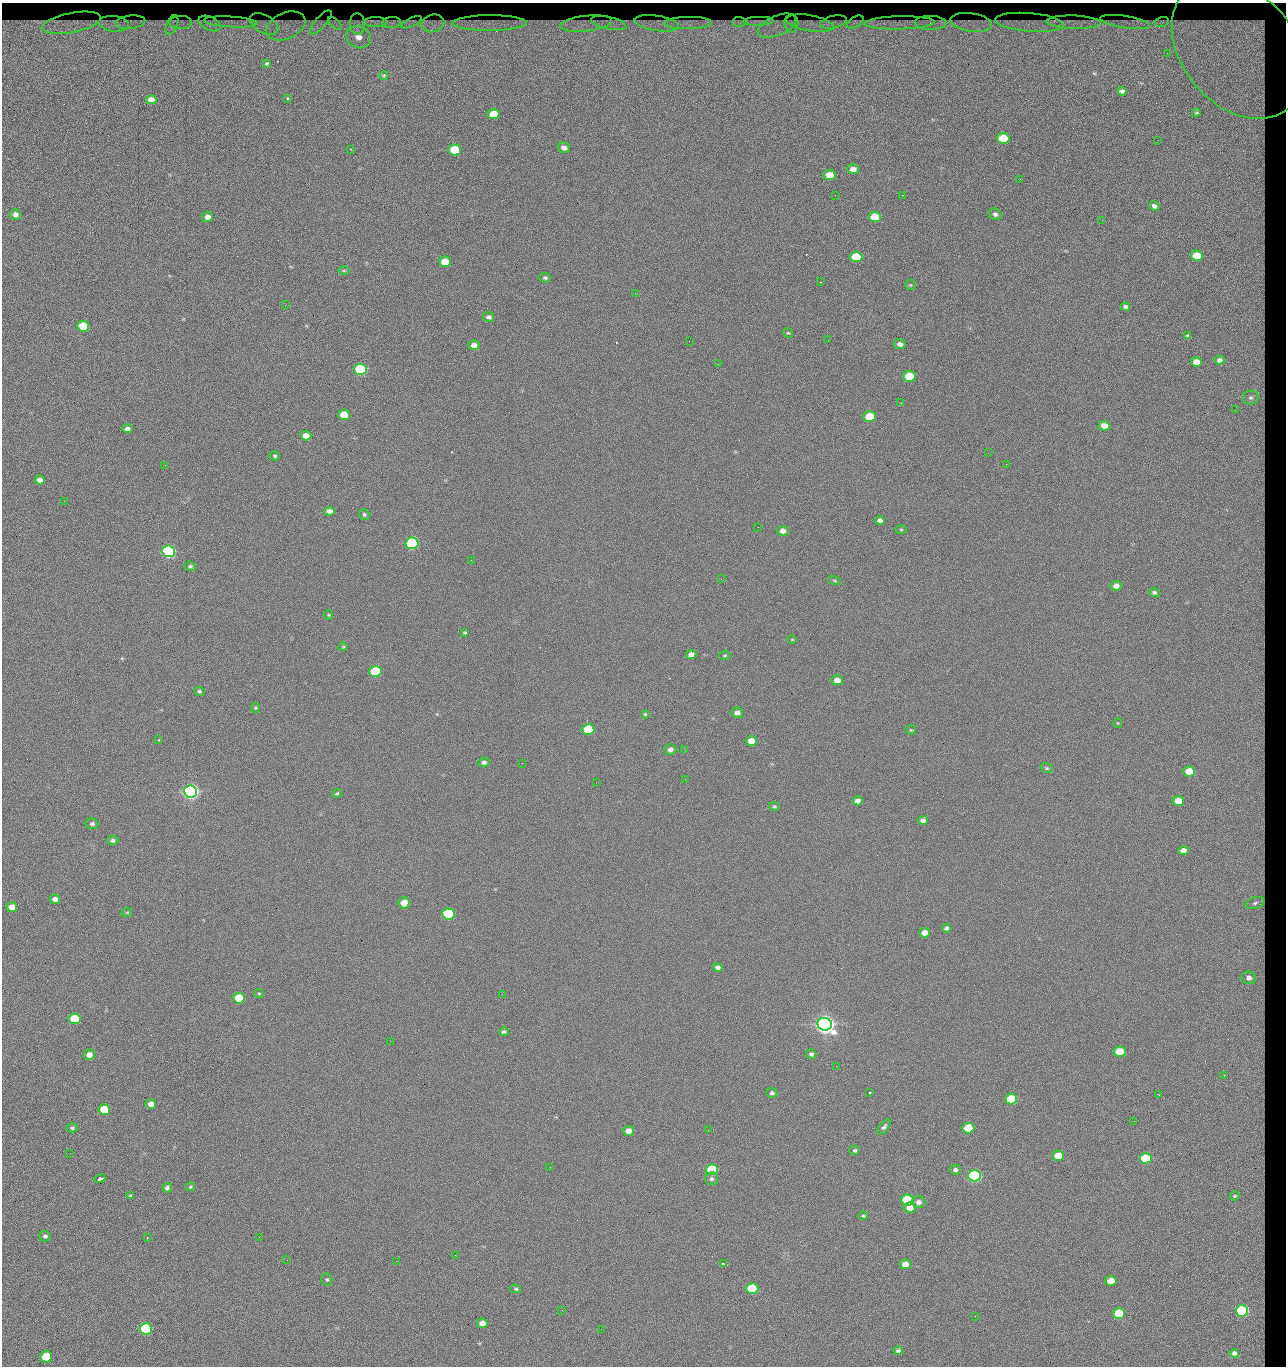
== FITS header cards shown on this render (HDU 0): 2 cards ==
NAXIS1  =                 1284 / length of data axis 1
NAXIS2  =                 1364 / length of data axis 2

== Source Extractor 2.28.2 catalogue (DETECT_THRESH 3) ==
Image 1284 x 1364 px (HDU 0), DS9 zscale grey, 1 PNG px = 1 image px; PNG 1288 x 1368 px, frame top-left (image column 1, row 1364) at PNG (2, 3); each listed source drawn as its Kron ellipse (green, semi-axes under 4 px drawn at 4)
Background 122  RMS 14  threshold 42.7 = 3 sigma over >= 5 px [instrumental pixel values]
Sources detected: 221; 1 with non-positive FLUX_AUTO (blend fragments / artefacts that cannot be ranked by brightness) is neither listed nor drawn; the other 220 listed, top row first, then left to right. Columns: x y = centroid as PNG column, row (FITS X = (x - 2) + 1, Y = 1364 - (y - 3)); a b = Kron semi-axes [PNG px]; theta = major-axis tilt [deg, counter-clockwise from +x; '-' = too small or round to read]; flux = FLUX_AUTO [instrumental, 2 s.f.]
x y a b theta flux
758 21 16 3 2 4.4e+03
130 22 15 6 6 3.0e+03
231 22 27 5 -3 8.2e+03
321 22 15 5 49 2.4e+02
375 22 11 5 0 4.7e+03
392 22 9 5 4 4.2e+03
412 22 11 4 26 2.5e+03
740 22 7 5 -3 2.3e+03
833 22 14 6 13 3.9e+03
855 22 9 5 33 2.4e+03
971 22 21 9 -8 6.4e+03
1029 22 34 9 -5 1.0e+04
1074 22 27 6 -2 1.1e+04
1125 22 25 6 -9 5.7e+03
1162 22 7 5 16 2.1e+03
72 23 30 9 11 9.4e+03
181 23 11 6 -1 3.9e+03
210 23 12 7 -23 5.4e+03
335 23 8 4 -42 2.6e+03
433 23 11 9 13 5.9e+03
489 23 37 7 0 1.8e+04
609 23 18 6 -13 7.3e+03
657 23 22 7 -9 1.0e+04
688 23 24 6 1 1.2e+04
791 23 9 7 -89 2.7e+03
810 23 24 8 -10 9.3e+03
899 23 35 6 1 1.6e+04
931 23 16 7 -1 7.8e+03
114 24 15 7 -7 8.7e+03
264 24 15 8 -30 6.3e+03
357 24 10 7 -89 3.6e+03
586 24 26 8 6 1.3e+04
172 25 10 5 69 3.8e+03
286 26 21 13 22 1.1e+04
777 26 20 10 23 1.0e+04
359 37 13 11 -24 1.4e+04
1238 49 78 56 -50 4.1e+05
1167 53 2 2 - 1.1e+03
266 64 3 3 - 1.0e+03
384 75 4 2 - 6.8e+02
1122 91 4 3 - 2.3e+03
288 99 3 2 - 9.5e+02
151 100 5 4 - 8.0e+03
1196 113 4 3 - 1.1e+03
493 114 6 5 - 2.2e+04
1003 138 6 5 - 4.3e+04
1158 140 2 2 - 1.2e+03
564 148 6 5 - 4.2e+03
350 149 4 2 - 5.8e+02
455 150 6 5 - 5.3e+04
853 169 6 5 - 6.1e+03
830 175 6 5 - 1.5e+04
1020 179 2 2 - 1.8e+03
835 195 2 2 - 2.2e+03
902 195 2 2 - 1.8e+04
1154 206 5 4 - 3.5e+03
15 214 5 5 - 4.7e+03
995 214 6 5 - 2.7e+03
207 217 5 5 - 5.9e+03
875 217 6 5 - 2.8e+04
1102 220 3 2 - 8.8e+02
1197 256 6 5 - 2.4e+04
856 257 6 5 - 4.1e+04
445 262 6 5 - 1.9e+04
344 271 6 4 0 1.2e+03
545 278 6 5 - 1.6e+03
820 282 2 2 - 2.7e+04
910 285 5 5 - 1.1e+03
635 293 2 2 - 1.4e+03
285 305 3 2 - 8.1e+02
1125 307 5 4 - 2.7e+03
489 317 5 4 - 3.1e+03
83 326 6 5 - 5.1e+04
788 333 5 4 - 1.2e+03
1188 336 4 4 - 2.0e+03
828 340 3 2 - 7.7e+02
689 341 2 2 - 3.2e+03
900 344 6 5 - 3.8e+03
474 345 6 5 - 5.0e+03
1219 360 5 4 - 3.8e+03
1196 362 5 5 - 9.6e+03
718 364 2 2 - 5.0e+02
361 369 6 5 - 1.6e+05
909 376 6 5 - 3.9e+04
1251 398 8 7 - 2.9e+03
901 403 3 2 - 8.8e+02
1235 410 2 2 - 1.3e+03
344 415 6 5 - 2.0e+04
870 417 6 5 - 3.3e+04
1104 426 5 5 - 9.4e+03
127 429 5 4 - 4.6e+03
306 436 5 4 - 9.1e+03
988 453 2 2 - 3.3e+03
275 456 5 4 - 1.5e+03
1006 464 2 2 - 5.1e+02
165 465 2 2 - 3.2e+03
40 480 5 4 - 5.7e+03
64 501 3 2 - 9.4e+02
329 511 5 4 - 5.0e+03
364 514 5 5 - 1.6e+03
880 520 5 4 - 3.2e+03
758 527 2 2 - 5.0e+02
901 530 5 3 - 9.8e+02
783 531 6 5 - 4.9e+03
412 543 6 5 - 2.0e+05
168 551 6 5 - 3.2e+05
471 560 2 2 - 2.7e+03
190 566 6 4 -9 1.6e+03
721 579 3 2 - 7.7e+02
834 581 7 3 -19 1.1e+03
1116 586 5 5 - 5.6e+03
1154 593 5 4 - 2.2e+03
329 615 5 4 - 1.0e+03
465 633 4 3 - 1.3e+03
792 639 4 3 - 6.6e+02
343 647 4 3 - 7.6e+02
691 654 5 4 - 5.1e+03
725 655 6 4 6 1.0e+03
375 672 6 5 - 9.0e+04
837 680 6 5 - 7.3e+03
199 691 5 4 - 1.8e+03
255 708 5 4 - 1.1e+03
737 713 6 5 - 4.2e+03
645 714 4 4 - 1.1e+03
1118 723 4 4 - 9.2e+02
588 730 6 5 - 6.0e+04
911 730 5 5 - 1.1e+03
158 740 3 2 - 6.6e+02
751 741 6 5 - 1.4e+04
670 750 6 5 - 3.7e+03
685 750 2 2 - 7.4e+02
484 762 6 4 3 2.7e+03
522 763 2 2 - 3.2e+03
1047 768 6 5 - 1.4e+03
1189 771 6 5 - 2.6e+04
685 779 2 2 - 2.1e+03
596 782 2 2 - 2.5e+03
191 791 6 6 - 7.2e+05
337 793 5 4 - 1.2e+03
857 801 5 4 - 5.8e+03
1178 801 5 5 - 1.3e+04
774 806 5 4 - 1.3e+03
923 820 5 4 - 3.8e+03
92 824 6 5 - 2.2e+03
113 840 5 4 - 2.3e+03
1183 850 5 4 - 5.5e+03
55 899 5 4 - 5.6e+03
404 903 5 5 - 1.3e+04
1255 903 9 5 16 3.3e+03
12 907 5 5 - 9.6e+03
127 912 5 3 - 9.2e+02
448 914 6 5 - 1.2e+05
946 928 4 4 - 2.5e+03
925 933 5 4 - 9.2e+03
718 967 5 4 - 3.3e+03
1249 978 7 6 - 4.8e+03
259 993 5 3 - 9.1e+02
502 994 2 2 - 2.1e+03
239 998 6 5 - 3.2e+04
75 1019 6 5 - 5.2e+04
825 1024 7 6 - 1.2e+06
504 1032 5 4 - 1.9e+03
390 1041 2 2 - 5.5e+03
1120 1052 6 5 - 2.9e+04
811 1054 5 5 - 2.0e+03
89 1055 5 5 - 6.3e+03
836 1066 2 2 - 1.4e+03
1224 1075 2 2 - 1.8e+03
869 1092 2 2 - 8.4e+02
772 1093 5 5 - 2.1e+03
1158 1094 2 2 - 2.8e+03
1011 1099 6 5 - 4.7e+04
151 1104 5 4 - 7.1e+03
104 1110 6 5 - 3.1e+04
1134 1121 2 2 - 8.0e+02
884 1127 9 4 50 2.4e+03
72 1128 5 4 - 1.9e+03
968 1128 6 5 - 4.3e+04
708 1130 2 2 - 8.9e+02
629 1131 5 5 - 8.7e+03
855 1150 5 5 - 1.7e+03
70 1153 2 2 - 2.4e+03
1058 1156 6 5 - 1.7e+04
1146 1158 6 5 - 5.7e+04
550 1167 3 2 - 1.0e+03
712 1170 6 5 - 7.8e+04
955 1170 5 5 - 2.4e+03
974 1176 6 5 - 2.8e+05
100 1179 5 3 - 4.2e+03
711 1179 7 6 - 2.4e+03
190 1187 5 4 - 1.3e+03
167 1188 5 4 - 2.7e+03
130 1196 3 3 - 1.3e+03
1235 1196 5 4 - 8.3e+02
907 1200 6 5 - 8.4e+04
919 1202 7 6 - 4.0e+03
910 1208 6 5 - 9.7e+03
863 1216 5 3 - 1.3e+03
45 1236 6 5 - 2.3e+03
259 1237 2 2 - 2.0e+03
147 1238 2 2 - 6.0e+02
455 1255 2 2 - 7.1e+03
287 1260 2 2 - 1.8e+03
396 1261 2 2 - 5.5e+03
723 1264 3 2 - 4.1e+03
905 1264 5 5 - 8.5e+03
327 1279 6 5 - 1.7e+03
1111 1281 6 5 - 1.3e+04
516 1289 5 4 - 1.5e+03
752 1289 6 5 - 7.9e+04
562 1310 2 2 - 5.0e+02
1242 1311 6 5 - 1.9e+05
1119 1313 6 5 - 4.6e+04
975 1316 2 2 - 2.7e+03
482 1323 5 5 - 7.5e+03
146 1329 6 5 - 1.0e+05
601 1329 3 2 - 7.5e+02
898 1351 5 4 - 2.0e+03
1234 1353 4 4 - 2.9e+03
46 1357 6 5 - 5.3e+04
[1 non-positive-flux detection neither listed nor drawn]

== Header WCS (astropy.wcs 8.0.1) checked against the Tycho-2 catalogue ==
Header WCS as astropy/WCSLIB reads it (CRVAL/CRPIX/CD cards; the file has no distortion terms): RA---TAN/DEC--TAN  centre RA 15:41:43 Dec +51:58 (235.43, +51.97 deg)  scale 1.26 arcsec/px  FOV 26.9' x 28.5'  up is +92 deg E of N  parity flipped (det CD > 0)
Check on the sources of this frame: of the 60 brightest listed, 10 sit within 2.0 arcsec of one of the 14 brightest Tycho-2 stars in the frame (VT <= 12.29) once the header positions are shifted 0.41 arcsec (0.40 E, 0.08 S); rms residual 0.80 arcsec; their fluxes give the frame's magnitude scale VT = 24.51 - 2.5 log10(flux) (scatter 0.24 mag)
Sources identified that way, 10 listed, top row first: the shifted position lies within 2.0 arcsec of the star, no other Tycho-2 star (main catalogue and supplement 1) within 4.0 arcsec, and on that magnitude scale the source's flux lands within +1.5 / -3 mag of the star's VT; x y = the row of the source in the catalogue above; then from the Tycho-2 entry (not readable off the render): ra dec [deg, ICRS J2000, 3 dp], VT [Tycho-2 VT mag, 2 dp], TYC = Tycho-2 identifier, HIP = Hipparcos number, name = IAU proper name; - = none
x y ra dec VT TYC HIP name
361 369 235.614 +52.064 11.61 3489-1132-1 - -
412 543 235.514 +52.049 11.19 3489-1407-1 - -
191 791 235.378 +52.130 9.31 3489-1322-1 76850 -
448 914 235.303 +52.042 11.52 3489-958-1 - -
825 1024 235.232 +51.912 9.59 3489-824-1 - -
974 1176 235.143 +51.862 10.97 3489-1016-1 - -
907 1200 235.131 +51.886 12.29 3489-908-1 - -
752 1289 235.084 +51.941 11.45 3489-1346-1 - -
1242 1311 235.062 +51.771 11.53 3489-1453-1 - -
146 1329 235.075 +52.152 11.74 3489-912-1 - -